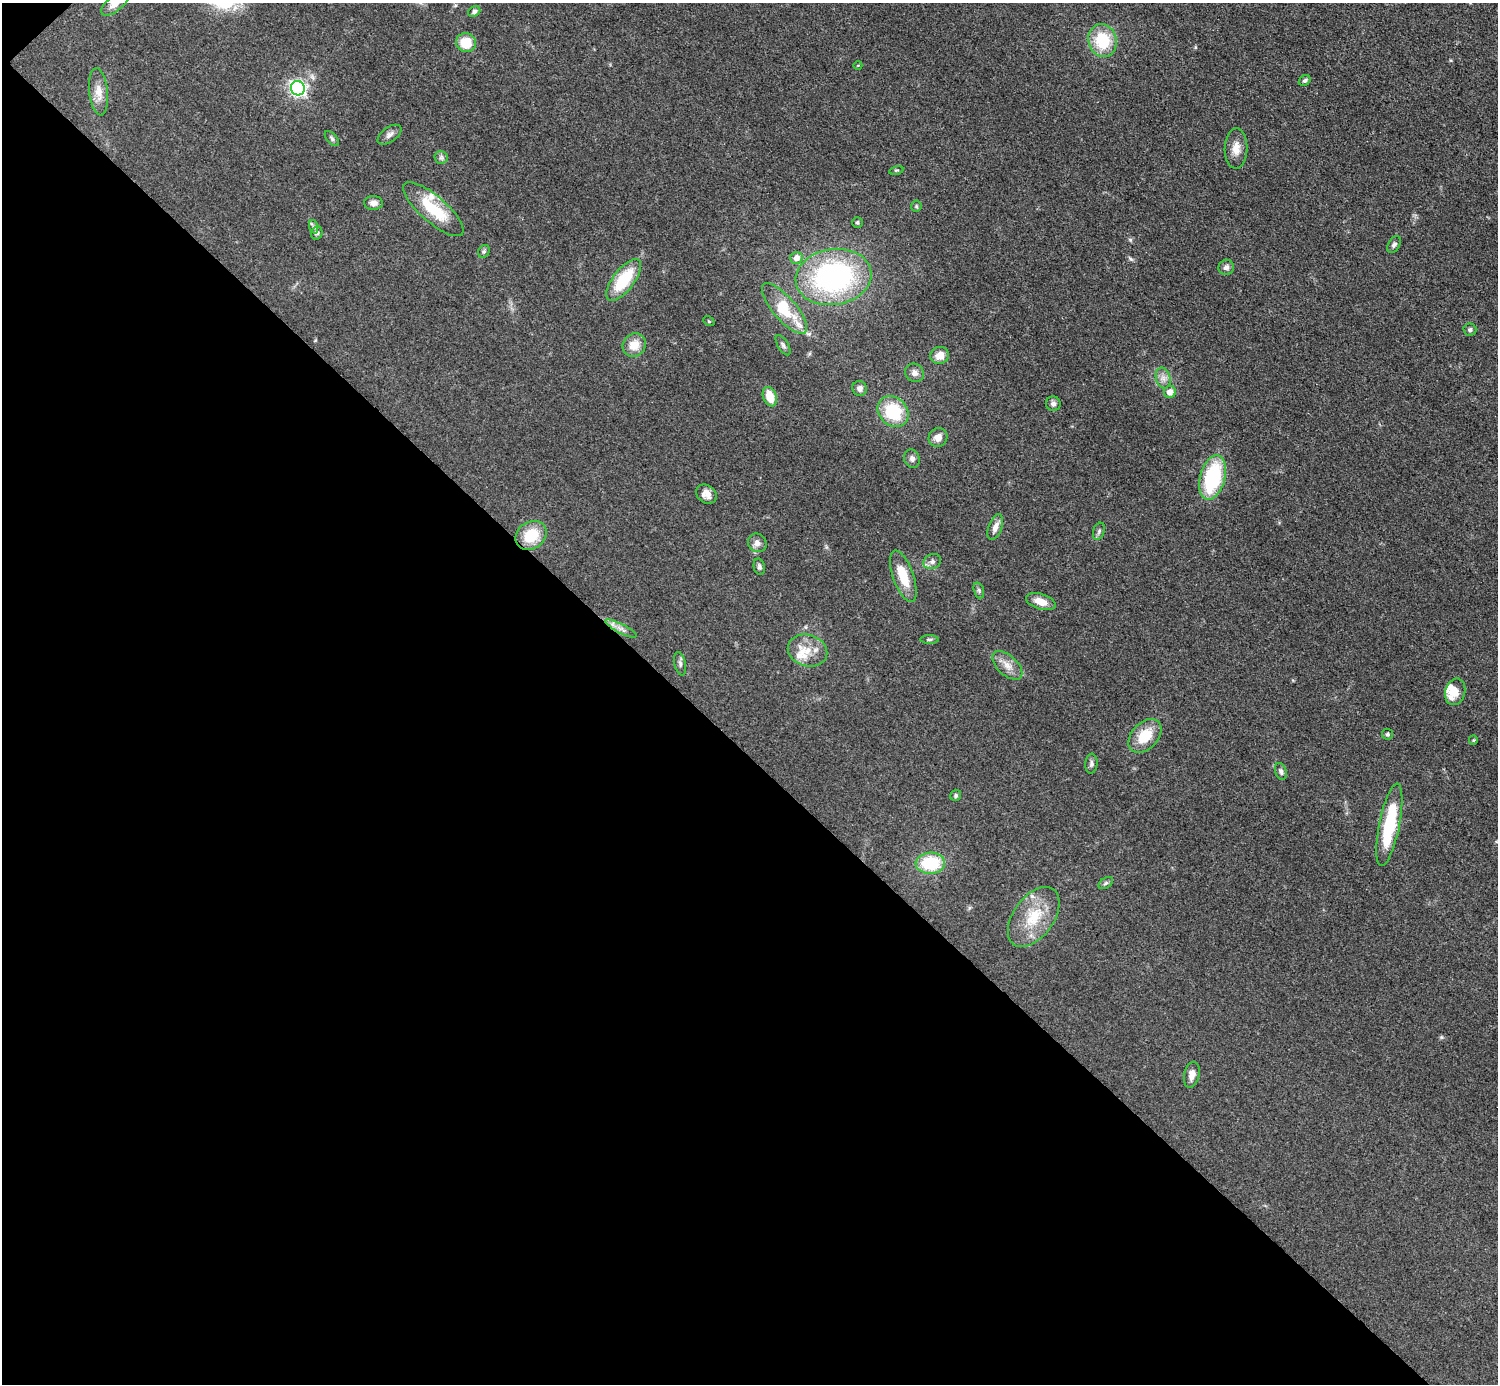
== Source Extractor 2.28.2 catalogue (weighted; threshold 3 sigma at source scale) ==
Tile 9 of 4 x 4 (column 1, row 3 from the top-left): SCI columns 8-1503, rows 1688-3069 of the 5993 x 5993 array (HDU 1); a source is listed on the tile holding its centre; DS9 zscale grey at full resolution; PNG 1500 x 1386 px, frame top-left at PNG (2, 3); each listed source drawn as its Kron ellipse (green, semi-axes under 4 px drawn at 4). Shown black and unused: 46% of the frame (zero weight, under 3 of 5 exposures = <1% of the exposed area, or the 3 px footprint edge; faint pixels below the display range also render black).
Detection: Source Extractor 2.28.2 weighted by HDU 2 'WHT'; one run over the whole footprint, this tile lists its part. Background 0.0505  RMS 0.0053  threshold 0.0239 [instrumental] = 3 sigma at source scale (4.5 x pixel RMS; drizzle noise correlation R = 1.50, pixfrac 1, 0.05/0.05 arcsec/px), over >= 5 px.
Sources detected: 74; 6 inside a brighter listed object's ellipse — not listed separately; the other 68 listed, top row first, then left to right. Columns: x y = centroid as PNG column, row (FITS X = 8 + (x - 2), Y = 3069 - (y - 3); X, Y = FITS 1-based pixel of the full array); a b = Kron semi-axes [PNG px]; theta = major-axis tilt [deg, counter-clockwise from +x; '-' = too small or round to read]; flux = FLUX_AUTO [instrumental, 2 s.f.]
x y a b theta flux
115 3 17 8 41 5.4
474 12 6 5 - 1.4
1102 41 16 14 -73 22
466 43 10 9 - 12
858 65 4 3 - 0.37
1305 80 6 4 33 1.1
298 88 7 7 - 160
99 92 24 9 -84 6.6
389 135 14 7 35 2.5
332 139 9 5 -48 1.2
1236 148 20 11 89 6
441 157 6 6 - 1.4
896 170 7 3 13 0.61
373 203 9 7 -2 2.8
916 206 5 5 - 0.76
433 209 38 13 -41 22
857 222 5 5 - 1.1
314 227 7 4 -71 1
317 233 7 5 76 1.6
1394 245 9 5 59 1.5
484 251 7 5 57 0.98
796 258 6 6 - 4.1
1226 267 8 7 - 1.8
833 277 38 28 9 110
624 280 25 10 52 25
784 309 32 11 -49 24
709 321 6 4 -30 0.71
1470 330 6 6 - 1.2
634 345 12 11 - 7.2
783 345 11 5 -59 1.5
940 355 9 8 - 5.4
915 373 10 9 - 2.5
1163 378 10 7 -75 3
860 388 7 7 - 2.3
1170 392 6 6 - 3.9
770 397 10 7 -69 10
1053 404 7 7 - 1.9
893 412 17 14 -45 24
938 438 10 9 - 4.3
912 459 9 7 -70 2.1
1213 477 23 12 75 46
706 494 11 8 -35 3.7
995 527 13 6 68 3.5
1099 531 9 5 71 1.3
531 535 17 13 33 16
757 543 10 8 -42 2.9
932 562 9 7 25 2
759 567 8 5 -78 1.3
903 576 27 10 -71 13
979 590 8 5 -71 1.1
1041 602 15 7 -17 6.4
621 628 17 4 -27 3
929 639 9 4 0 0.98
808 650 20 15 -16 9.4
680 664 12 5 -77 1.6
1007 665 18 10 -43 5.3
1455 692 13 10 76 4.8
1387 734 5 5 - 1
1145 736 19 13 47 14
1473 740 5 4 - 0.56
1091 764 10 6 85 1.5
1281 771 9 5 -73 1.5
956 795 6 5 - 0.95
1389 825 42 10 79 33
930 863 15 10 3 25
1106 883 8 5 35 1.1
1034 917 34 20 54 20
1192 1075 13 7 77 4.2
Overlapping masked pixels (flux is a lower limit): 1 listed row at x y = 621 628
Isophote crosses this tile's border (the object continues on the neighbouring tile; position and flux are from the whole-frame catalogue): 1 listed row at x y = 115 3